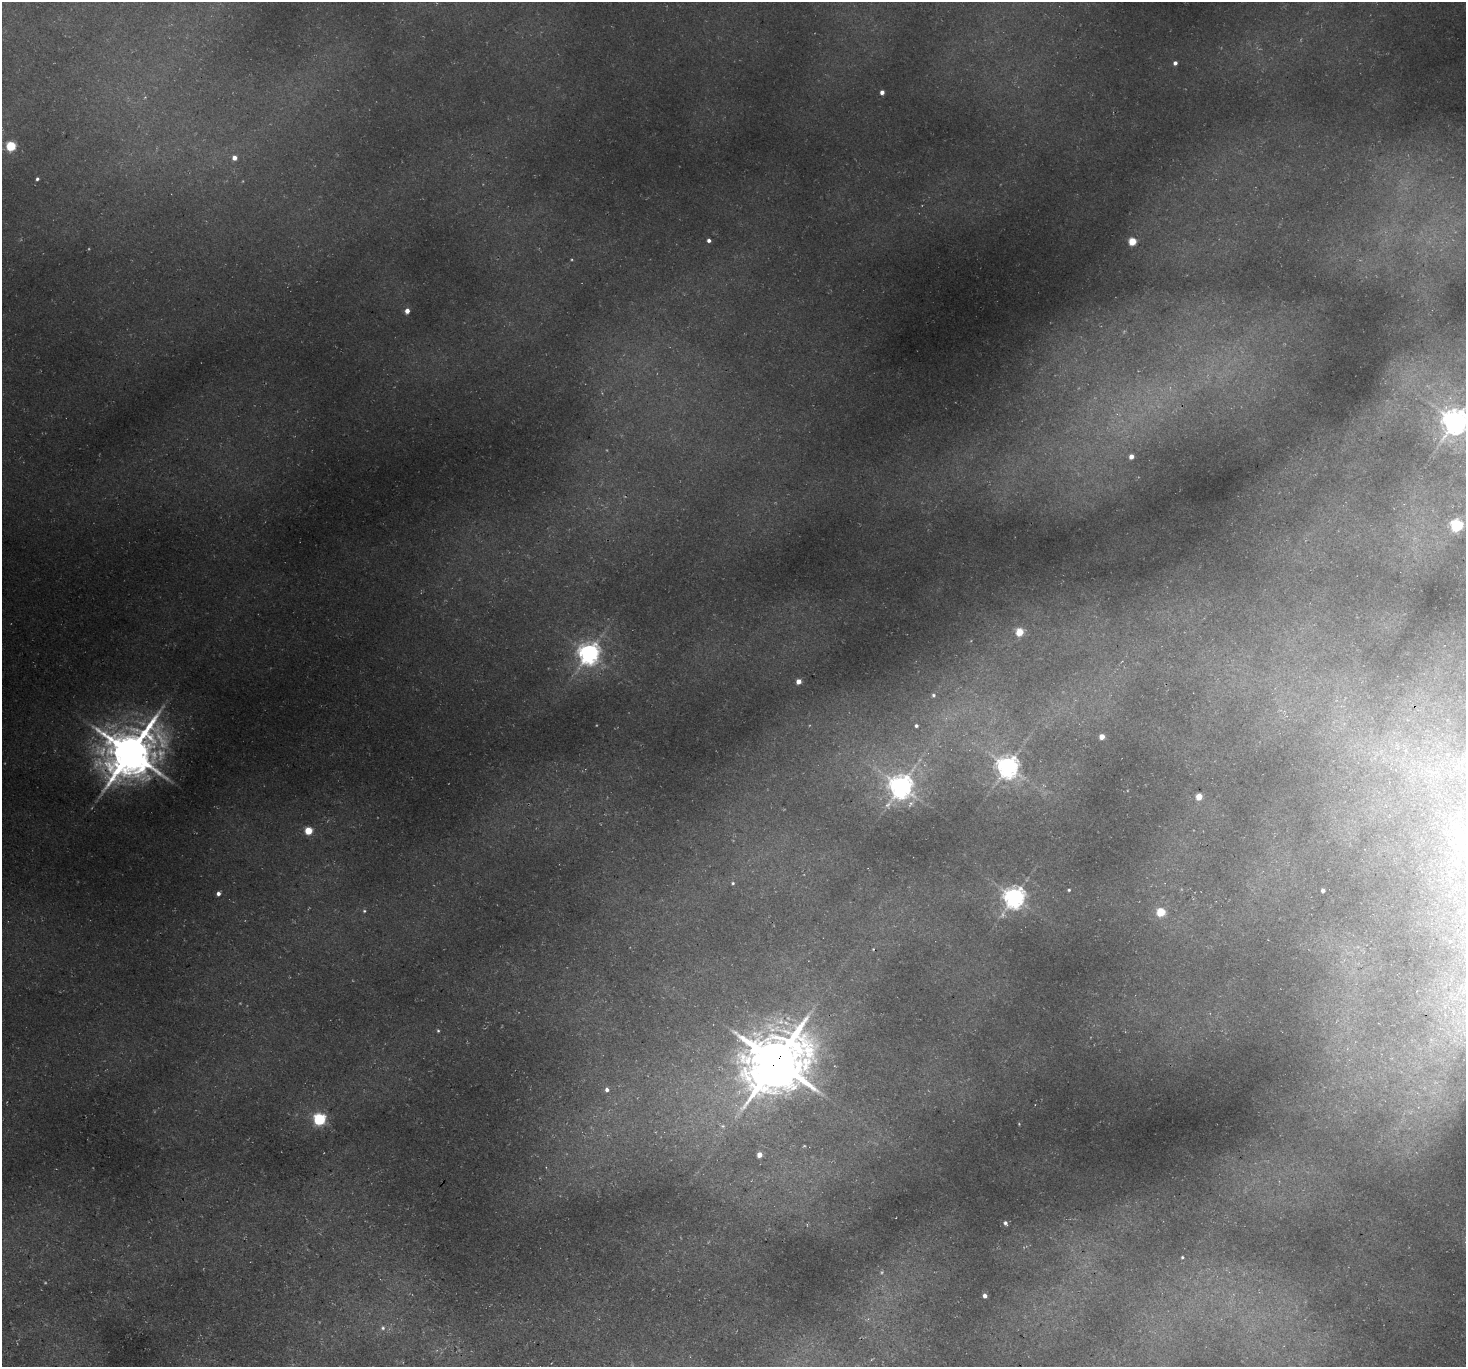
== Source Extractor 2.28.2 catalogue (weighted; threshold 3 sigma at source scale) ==
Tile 7 of 4 x 4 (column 3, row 2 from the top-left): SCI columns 2993-4456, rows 3078-4442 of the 5988 x 6014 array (HDU 1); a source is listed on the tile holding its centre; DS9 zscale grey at full resolution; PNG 1468 x 1369 px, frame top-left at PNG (2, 2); no overlay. Shown black and unused: <1% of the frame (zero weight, under 3 of 4 exposures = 5% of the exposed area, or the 3 px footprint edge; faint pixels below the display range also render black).
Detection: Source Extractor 2.28.2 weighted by HDU 2 'WHT'; one run over the whole footprint, this tile lists its part. Background 0.0418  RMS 0.0071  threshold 0.0321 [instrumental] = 3 sigma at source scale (4.5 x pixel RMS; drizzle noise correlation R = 1.50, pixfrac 1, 0.05/0.05 arcsec/px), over >= 5 px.
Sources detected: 52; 6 too faint to see at this stretch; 1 cosmic-ray / hot-pixel residue — not listed; the other 45 listed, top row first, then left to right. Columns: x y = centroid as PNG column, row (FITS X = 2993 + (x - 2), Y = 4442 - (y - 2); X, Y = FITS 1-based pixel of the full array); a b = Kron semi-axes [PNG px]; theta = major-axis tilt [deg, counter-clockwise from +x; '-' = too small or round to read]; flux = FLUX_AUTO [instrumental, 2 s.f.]
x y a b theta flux
1175 63 4 4 - 2.8
882 92 4 4 - 4
11 146 5 5 - 55
234 158 4 4 - 4.6
37 179 4 3 - 1.5
709 240 4 4 - 2.5
1132 241 5 5 - 30
407 311 4 4 - 6.1
1455 421 9 8 - 910
1131 456 4 4 - 5.5
1456 525 5 5 - 140
1019 632 5 5 - 26
589 653 7 7 - 620
799 681 4 4 - 6.9
933 695 6 5 - 1.5
916 726 4 4 - 1.8
1102 737 4 4 - 8.9
1397 745 12 6 -65 4.9
131 753 18 14 38 3600
1008 767 8 7 - 670
1457 767 17 12 52 14
1429 771 14 5 -7 5.1
901 787 8 8 - 770
1199 797 5 4 - 14
911 804 12 6 54 2.9
308 831 5 5 - 26
1460 833 38 28 -88 49
733 883 5 4 - 1.2
1069 890 3 3 - 0.91
1323 890 4 4 - 2.8
218 893 5 4 - 2.8
1014 897 7 7 - 620
364 911 5 4 - 1.1
1161 912 5 5 - 37
1450 941 6 6 - 1.6
438 1031 5 4 - 0.96
776 1061 22 18 38 5100
607 1090 5 5 - 2.9
319 1119 6 6 - 130
723 1126 7 6 - 1.6
759 1155 5 4 - 5.7
1005 1223 6 5 - 1.9
1182 1257 4 4 - 0.87
985 1296 4 4 - 2.8
383 1328 6 6 - 1.7
Overlapping masked pixels (flux is a lower limit): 2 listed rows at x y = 131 753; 776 1061
Isophote crosses this tile's border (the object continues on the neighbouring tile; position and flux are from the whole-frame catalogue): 2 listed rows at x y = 1455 421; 1460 833